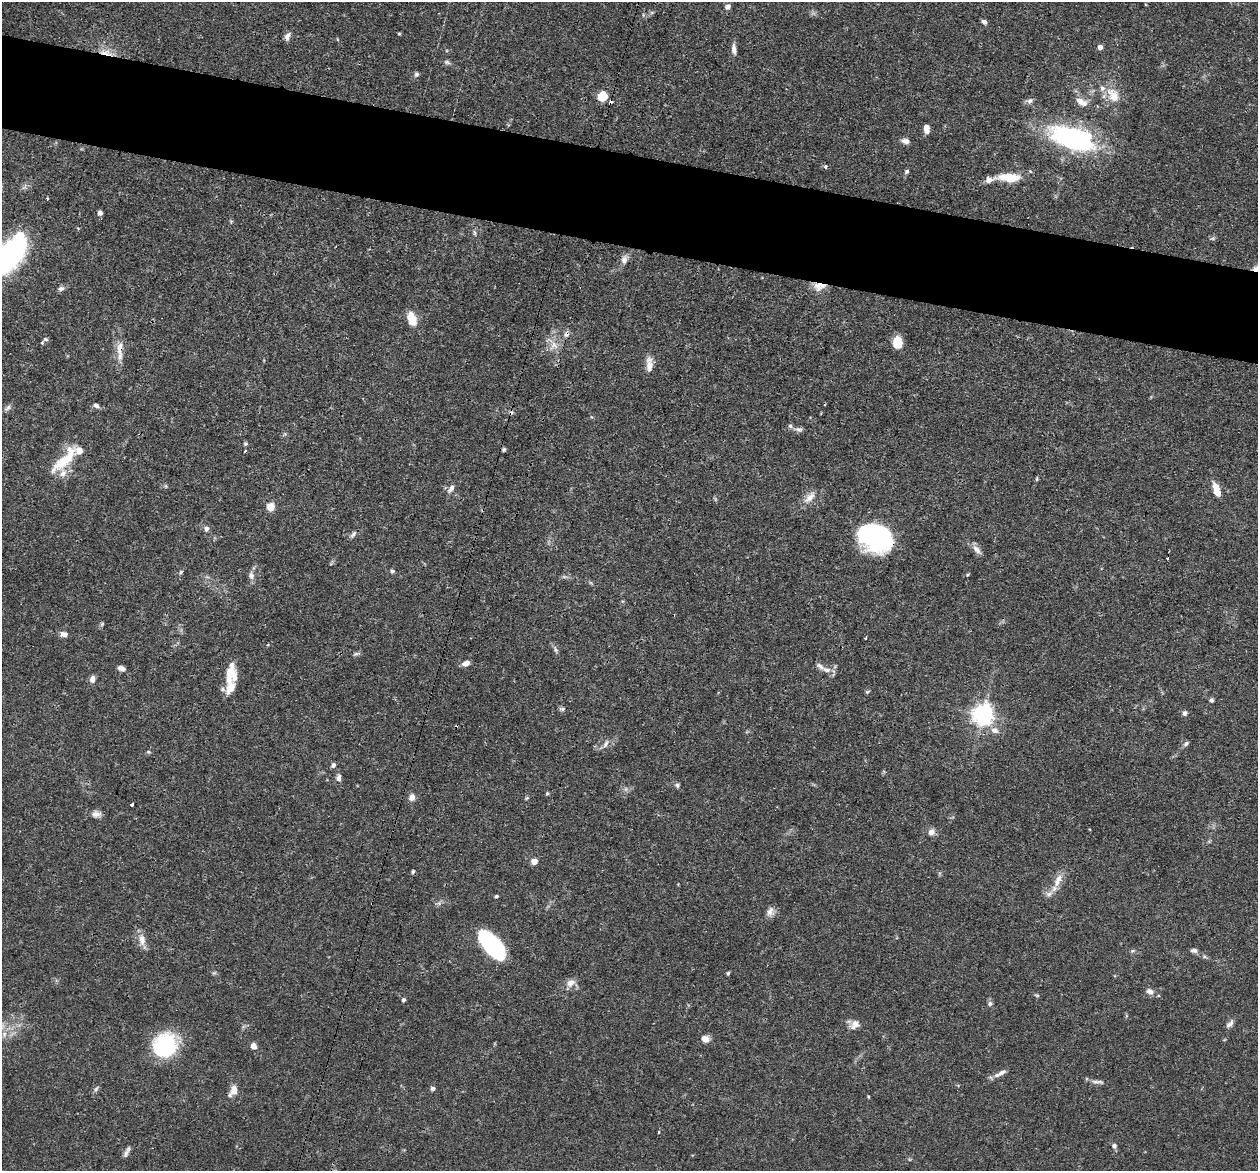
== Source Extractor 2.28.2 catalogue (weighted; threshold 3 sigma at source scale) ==
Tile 11 of 4 x 4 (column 3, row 3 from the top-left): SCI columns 2548-3803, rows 1454-2622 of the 5095 x 5122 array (HDU 1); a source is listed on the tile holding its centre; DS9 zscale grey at full resolution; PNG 1260 x 1173 px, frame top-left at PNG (2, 2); no overlay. Shown black and unused: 8% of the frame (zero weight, under 3 of 4 exposures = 5% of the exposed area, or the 3 px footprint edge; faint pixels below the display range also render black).
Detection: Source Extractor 2.28.2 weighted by HDU 2 'WHT'; one run over the whole footprint, this tile lists its part. Background 0.0639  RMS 0.0032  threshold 0.0146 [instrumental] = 3 sigma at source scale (4.5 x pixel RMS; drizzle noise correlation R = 1.50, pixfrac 1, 0.05/0.05 arcsec/px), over >= 5 px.
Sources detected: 130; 1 too faint to see at this stretch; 3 inside a brighter object's white glare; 3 cosmic-ray / hot-pixel residue — not listed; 12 inside a brighter listed object's ellipse — not listed separately; the other 111 listed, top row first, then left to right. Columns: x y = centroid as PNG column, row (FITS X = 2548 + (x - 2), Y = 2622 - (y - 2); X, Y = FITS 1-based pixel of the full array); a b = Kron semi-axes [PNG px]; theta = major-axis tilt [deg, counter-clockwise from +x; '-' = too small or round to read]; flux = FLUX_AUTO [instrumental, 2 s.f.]
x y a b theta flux
727 7 7 6 - 1.2
984 22 7 5 -38 0.93
399 34 4 3 - 0.37
287 36 10 6 70 1.5
1100 47 4 4 - 2.3
734 49 14 6 -84 1.8
106 53 21 7 -11 3.5
447 62 9 5 -21 0.8
416 74 7 6 - 0.77
1113 95 20 14 -62 5.9
603 96 8 8 - 6.8
1030 101 9 7 44 1.2
1080 101 11 8 -45 2.2
611 102 3 3 - 3.7
926 129 7 5 -82 2.9
1072 138 51 23 -18 53
905 141 10 7 -14 1.5
826 166 4 4 - 0.94
907 171 7 5 46 0.63
1009 177 29 10 -1 7.9
47 198 3 3 - 0.5
100 213 6 5 - 0.94
474 233 8 4 -81 0.6
8 256 44 26 48 48
624 259 11 7 77 1.8
1257 269 10 6 2 2.9
819 286 17 10 5 3.5
61 288 8 6 11 0.97
412 319 17 10 -68 4.8
566 334 8 7 - 1.2
46 339 6 4 -3 0.54
897 342 11 8 -87 7.2
42 343 4 3 - 0.62
554 346 16 11 48 3.6
120 348 26 9 86 4.1
649 366 19 8 -89 2.9
96 406 8 5 -38 0.84
7 408 11 5 42 1
798 430 12 6 -13 1.2
245 444 5 5 - 0.52
504 449 5 4 - 0.53
245 451 3 3 - 0.66
65 459 44 13 46 12
1037 479 7 3 82 0.39
451 488 12 6 54 1.5
1216 489 16 7 -72 4.5
810 497 20 9 47 3
270 507 5 5 - 6.4
206 529 6 6 - 1.2
353 534 11 5 55 0.9
875 537 32 26 -39 42
976 549 15 7 -50 2
392 571 6 5 - 0.63
181 572 6 4 48 0.49
968 575 5 3 - 0.33
251 576 10 7 -73 1.5
64 634 9 6 -5 1.6
556 649 10 5 -75 0.86
356 654 10 4 5 0.65
466 663 9 6 20 2
121 668 7 5 -20 1.6
827 670 15 7 -18 2.1
230 673 21 13 68 5.5
92 679 8 6 71 1.7
867 692 6 5 - 0.46
1211 700 5 5 - 0.73
562 709 9 5 -5 0.66
1184 713 7 5 67 0.87
983 715 7 7 - 200
994 730 10 8 -26 2
605 744 11 5 57 1.2
1186 744 9 5 39 0.76
149 752 6 5 - 0.46
333 765 7 5 58 0.77
339 778 9 6 82 1.3
677 785 6 6 - 0.64
547 793 5 4 - 0.42
412 797 9 8 - 1.7
527 798 5 5 - 0.4
132 804 3 3 - 1.1
96 814 13 8 2 1.8
931 832 9 7 36 1.6
534 861 5 5 - 4
1058 880 19 9 64 3.8
496 896 4 3 - 0.54
770 912 13 8 69 1.8
142 940 18 9 -78 2.8
491 944 27 13 -49 44
1194 950 8 6 -2 1
1132 951 6 5 - 0.53
214 973 7 4 18 0.46
728 973 4 4 - 0.43
571 983 13 9 25 2.4
1150 991 10 7 -32 1.5
1037 995 8 3 -13 0.41
403 1000 5 4 - 0.66
990 1004 7 6 - 0.83
856 1024 13 9 -2 2.1
1230 1024 13 6 48 1.3
705 1039 10 8 -14 2
165 1046 21 19 51 37
254 1046 7 6 - 1.9
1000 1073 19 6 28 1.9
1098 1082 19 5 -3 1.3
96 1089 9 5 52 0.79
433 1089 6 5 - 0.78
233 1090 13 7 66 3.5
868 1096 4 3 - 0.3
658 1132 3 2 - 0.48
1114 1146 7 6 - 0.93
126 1153 11 7 64 1.2
Overlapping masked pixels (flux is a lower limit): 8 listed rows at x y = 106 53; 611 102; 1072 138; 1257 269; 819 286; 566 334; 120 348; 875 537
Isophote crosses this tile's border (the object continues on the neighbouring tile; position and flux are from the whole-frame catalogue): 2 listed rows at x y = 8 256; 1257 269